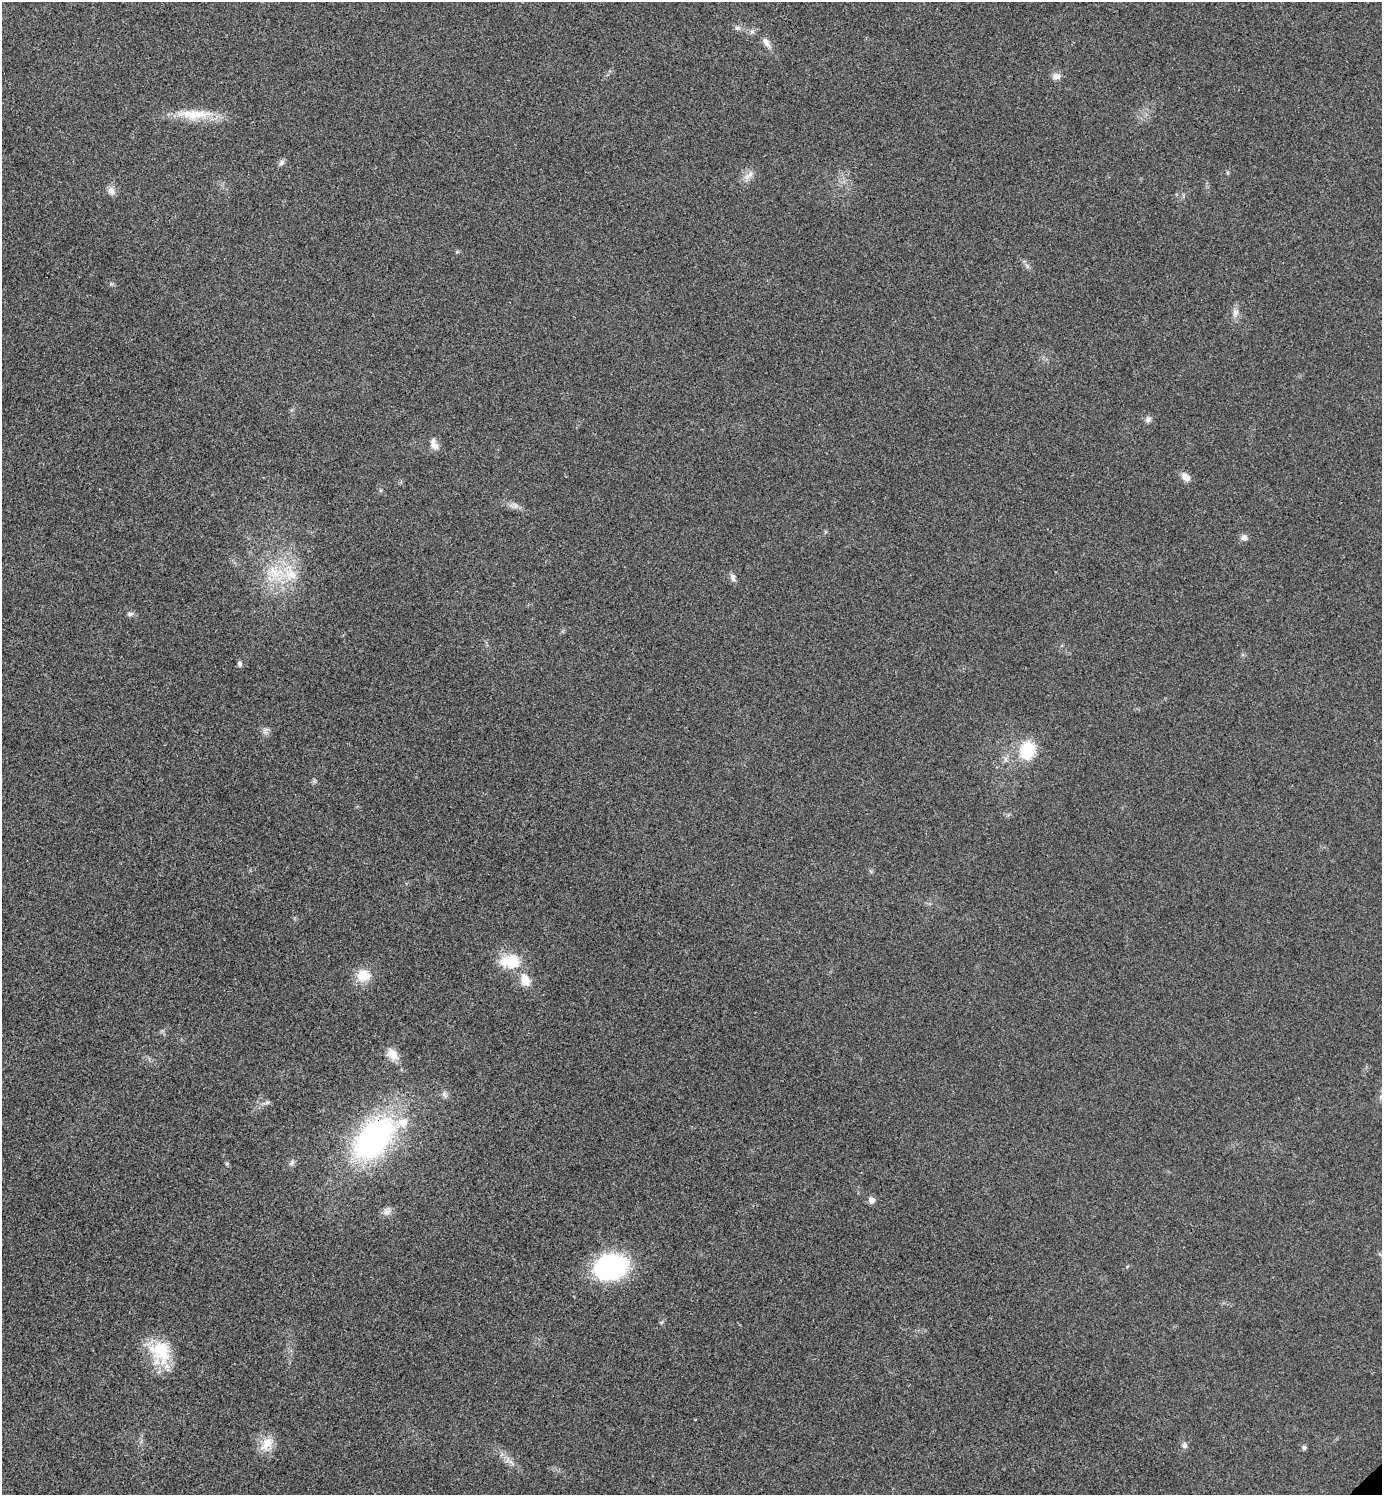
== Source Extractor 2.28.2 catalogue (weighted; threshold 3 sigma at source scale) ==
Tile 11 of 4 x 4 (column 3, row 3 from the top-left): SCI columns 3061-4440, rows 1497-2989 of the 5980 x 5981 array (HDU 1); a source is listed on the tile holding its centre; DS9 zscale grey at full resolution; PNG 1384 x 1497 px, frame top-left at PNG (2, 2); no overlay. Shown black and unused: <1% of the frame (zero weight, under 3 of 4 exposures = <1% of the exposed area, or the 3 px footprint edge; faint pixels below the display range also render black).
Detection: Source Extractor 2.28.2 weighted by HDU 2 'WHT'; one run over the whole footprint, this tile lists its part. Background 0.0285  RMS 0.0054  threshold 0.0241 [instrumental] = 3 sigma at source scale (4.5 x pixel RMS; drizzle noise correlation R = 1.50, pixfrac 1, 0.05/0.05 arcsec/px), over >= 5 px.
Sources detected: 36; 3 inside a brighter listed object's ellipse — not listed separately; the other 33 listed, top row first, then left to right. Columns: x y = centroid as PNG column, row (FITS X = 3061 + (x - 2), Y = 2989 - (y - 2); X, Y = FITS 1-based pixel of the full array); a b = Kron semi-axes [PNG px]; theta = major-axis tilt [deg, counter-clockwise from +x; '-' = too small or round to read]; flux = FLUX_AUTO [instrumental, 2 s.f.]
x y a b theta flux
737 28 8 6 -1 1.4
766 42 13 7 -65 2.9
1056 76 10 8 1 2.8
194 114 49 11 -1 16
282 162 8 6 46 1.6
750 174 13 6 28 3
111 191 12 8 -53 2.7
1027 266 6 5 - 1.2
1235 313 10 8 83 2.6
1148 419 8 7 - 1.9
434 444 16 8 -67 3.7
1186 477 12 8 -33 3.6
1244 538 9 8 - 2.1
275 572 28 15 -10 16
733 577 11 7 -70 2
130 614 9 5 10 1.4
240 664 7 6 - 1.3
265 730 10 5 35 1.5
1027 750 24 19 72 17
510 961 27 17 1 16
363 976 16 14 -1 9.9
525 981 13 12 - 5.3
392 1054 16 11 -50 6.1
267 1102 7 4 2 1.2
374 1138 54 31 47 120
292 1163 9 5 46 1.5
872 1200 8 8 - 2.4
387 1212 9 9 - 2.6
611 1267 37 27 12 57
160 1352 32 26 -75 23
267 1444 21 13 46 7.9
1185 1445 8 7 - 1.6
1304 1448 5 5 - 1.1
Overlapping masked pixels (flux is a lower limit): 1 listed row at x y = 374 1138